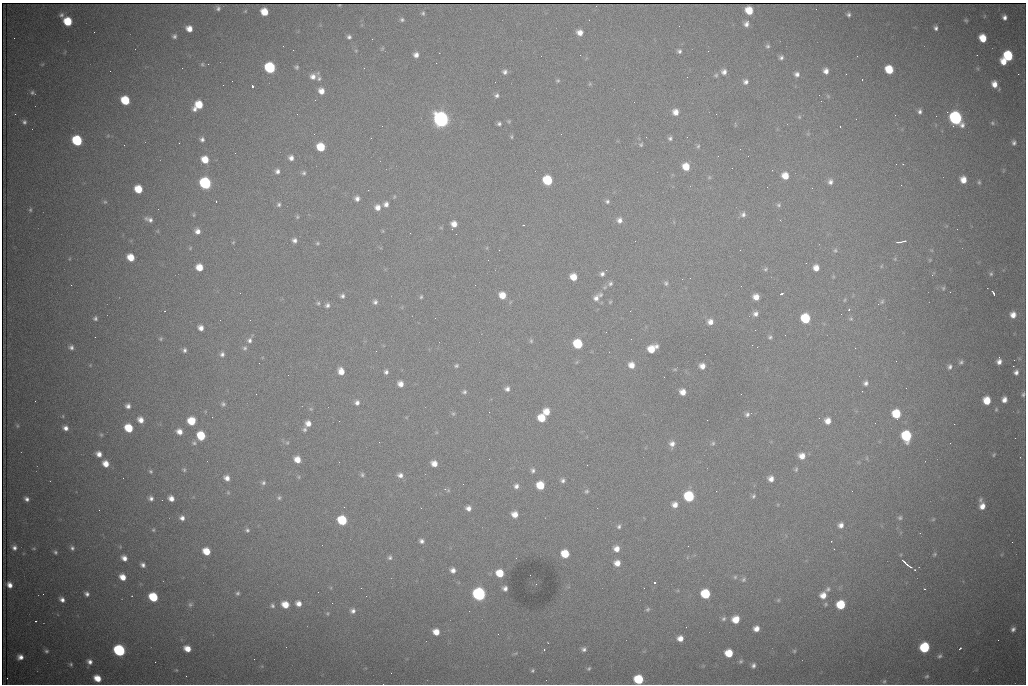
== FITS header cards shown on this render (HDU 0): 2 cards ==
NAXIS1  =                 1024 /fastest changing axis
NAXIS2  =                  682 /next to fastest changing axis

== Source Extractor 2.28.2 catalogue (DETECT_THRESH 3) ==
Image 1024 x 682 px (HDU 0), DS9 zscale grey, 1 PNG px = 1 image px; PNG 1028 x 686 px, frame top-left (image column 1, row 682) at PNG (2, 3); no overlay
Background 2860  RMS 33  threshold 100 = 3 sigma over >= 5 px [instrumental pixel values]
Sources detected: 367; all 367 listed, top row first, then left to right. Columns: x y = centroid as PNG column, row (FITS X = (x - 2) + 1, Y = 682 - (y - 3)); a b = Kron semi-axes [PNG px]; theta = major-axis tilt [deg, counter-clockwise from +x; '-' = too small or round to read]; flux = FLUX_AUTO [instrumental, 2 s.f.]
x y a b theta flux
339 5 3 2 - 1.9e+03
218 8 4 4 - 5.3e+03
749 10 7 6 - 4.5e+04
245 11 4 4 - 2.2e+03
264 12 6 6 - 3.9e+04
423 13 5 5 - 3.7e+03
848 14 4 4 - 5.1e+03
61 15 6 6 - 6.4e+03
1004 17 5 4 - 8.7e+03
402 20 5 5 - 4.4e+03
966 20 5 4 - 3.0e+03
68 21 7 6 - 7.4e+04
746 24 7 6 - 9.9e+03
936 28 5 4 - 6.1e+03
189 29 6 5 - 2.0e+04
94 32 2 2 - 1.4e+03
580 32 6 5 - 1.7e+04
174 36 5 5 - 5.3e+03
349 37 5 5 - 5.7e+03
14 38 2 2 - 1.4e+03
983 38 7 6 - 4.4e+04
372 39 2 2 - 1.2e+03
768 46 6 5 - 4.5e+03
382 48 6 4 44 2.6e+03
679 51 5 4 - 5.5e+03
416 55 5 5 - 1.1e+04
857 56 3 2 - 2.3e+03
1008 56 7 7 - 1.4e+05
781 57 5 5 - 5.7e+03
1004 62 6 5 - 2.7e+04
42 64 6 3 -16 2.3e+03
202 64 5 5 - 3.4e+03
208 64 2 2 - 3.0e+03
297 67 5 5 - 4.0e+03
270 68 7 6 - 2.3e+05
889 69 7 6 - 6.4e+04
826 71 6 5 - 1.2e+04
505 72 6 6 - 7.2e+03
724 72 6 6 - 1.0e+04
797 74 6 6 - 8.9e+03
1018 74 2 2 - 1.5e+04
716 75 5 5 - 3.6e+03
313 76 8 7 - 1.4e+04
687 77 2 2 - 9.1e+02
319 79 7 6 - 5.4e+03
862 79 3 2 - 5.5e+03
558 80 5 5 - 3.2e+03
745 82 5 5 - 7.7e+03
590 84 5 5 - 2.7e+03
994 84 7 5 -75 2.0e+04
252 86 3 3 - 1.0e+05
321 91 7 6 - 1.8e+04
32 93 6 5 - 4.7e+03
497 95 6 6 - 5.7e+03
828 96 7 4 -46 3.4e+03
125 100 7 6 - 9.3e+04
315 100 2 2 - 9.7e+02
821 101 2 2 - 1.3e+03
198 105 9 6 44 5.9e+04
920 111 5 4 - 6.6e+03
675 112 6 6 - 1.7e+04
15 114 3 2 - 1.4e+03
297 114 3 2 - 2.5e+03
799 117 6 5 - 3.3e+03
956 118 9 7 -53 5.6e+05
441 119 8 7 - 1.1e+06
509 121 5 4 - 2.7e+03
24 122 6 6 - 6.4e+03
992 123 7 5 -28 3.8e+03
499 124 4 4 - 5.0e+03
382 126 2 2 - 1.6e+03
840 127 2 2 - 1.5e+03
511 137 5 3 - 2.7e+03
670 138 5 5 - 5.2e+03
202 139 6 5 - 6.7e+03
77 140 7 6 - 1.8e+05
179 143 2 2 - 4.1e+03
1014 143 7 6 - 6.9e+03
124 145 3 2 - 1.9e+03
641 145 6 4 39 3.5e+03
698 146 6 5 - 3.4e+03
321 147 6 6 - 6.4e+04
740 149 2 2 - 2.7e+03
235 153 2 2 - 1.4e+03
291 158 6 5 - 1.0e+04
205 159 7 6 - 3.7e+04
903 164 3 2 - 4.6e+03
686 167 7 6 - 3.8e+04
277 171 6 5 - 8.1e+03
304 173 6 5 - 4.5e+03
785 176 7 7 - 3.0e+04
709 177 6 5 - 3.0e+03
547 180 7 6 - 1.3e+05
963 180 6 5 - 2.3e+04
830 182 7 7 - 9.2e+03
979 182 5 4 - 3.3e+03
205 183 7 6 - 3.5e+05
901 185 3 2 - 1.7e+03
812 188 3 2 - 3.2e+03
138 189 6 6 - 5.5e+04
368 190 2 2 - 8.9e+03
357 198 7 6 - 9.9e+03
216 201 2 2 - 2.1e+03
607 201 6 5 - 4.9e+03
105 202 6 5 - 3.4e+03
279 204 6 5 - 4.6e+03
386 204 7 6 - 1.0e+04
779 205 7 6 - 4.7e+03
377 207 7 7 - 1.6e+04
30 210 6 4 77 3.6e+03
743 214 7 6 - 7.6e+03
194 215 5 3 - 2.4e+03
297 217 6 5 - 3.1e+03
149 219 10 5 -22 9.8e+03
619 220 7 6 - 1.1e+04
780 220 3 2 - 2.6e+03
454 224 6 5 - 1.7e+04
523 225 3 2 - 1.2e+03
441 228 5 3 - 2.2e+03
197 231 6 5 - 1.4e+04
383 231 5 3 - 2.2e+03
294 240 5 5 - 8.2e+03
904 241 5 2 - 3.3e+03
233 242 5 4 - 2.0e+03
899 242 6 2 -1 4.3e+03
317 243 5 4 - 3.2e+03
190 248 6 4 47 2.4e+03
499 250 2 2 - 9.1e+02
740 250 2 2 - 1.0e+03
835 250 6 5 - 4.1e+03
131 257 6 6 - 3.8e+04
895 259 5 4 - 2.5e+03
488 260 2 2 - 2.1e+03
930 260 5 4 - 2.4e+03
806 263 2 2 - 1.2e+03
881 266 5 3 - 2.2e+03
199 267 6 6 - 3.4e+04
816 268 6 5 - 1.8e+04
765 269 7 5 28 4.2e+03
606 270 2 2 - 1.4e+03
602 274 5 5 - 6.7e+03
991 274 6 5 - 4.0e+03
932 275 6 3 51 2.7e+03
573 277 6 5 - 3.0e+04
610 283 7 6 - 6.3e+03
666 283 6 5 - 4.9e+03
71 285 2 2 - 7.1e+03
943 288 6 5 - 3.8e+03
950 292 2 2 - 1.1e+03
993 293 6 3 -62 7.5e+03
781 294 4 3 - 4.6e+03
502 295 7 6 - 3.0e+04
600 295 6 6 - 4.9e+03
342 296 5 5 - 6.0e+03
421 297 5 4 - 3.0e+03
756 297 6 5 - 1.9e+04
596 298 9 7 61 1.2e+04
845 300 5 3 - 2.1e+03
375 302 6 6 - 6.7e+03
610 302 4 3 - 2.5e+03
882 302 7 4 63 3.6e+03
318 303 5 5 - 3.7e+03
878 304 3 2 - 1.5e+03
327 305 6 6 - 6.9e+03
849 309 3 2 - 3.1e+03
165 311 2 2 - 1.4e+03
755 314 7 6 - 9.5e+03
841 314 2 2 - 2.3e+03
1013 315 7 7 - 1.9e+04
95 318 5 5 - 5.0e+03
805 318 7 6 - 1.2e+05
851 319 5 5 - 2.9e+03
710 322 7 7 - 1.4e+04
201 328 5 5 - 1.3e+04
755 330 2 2 - 1.5e+03
770 337 6 5 - 4.8e+03
161 339 6 5 - 3.5e+03
249 340 7 7 - 8.0e+03
531 341 6 5 - 3.6e+03
578 344 7 6 - 1.2e+05
752 345 2 2 - 4.3e+03
71 347 6 5 - 7.0e+03
245 348 6 6 - 4.6e+03
652 349 9 6 30 4.3e+04
185 350 6 5 - 5.7e+03
222 354 6 6 - 6.6e+03
1014 360 2 2 - 2.3e+03
999 361 7 5 88 1.2e+04
961 362 6 5 - 5.0e+03
259 363 2 2 - 1.6e+03
631 365 7 6 - 1.9e+04
456 366 6 5 - 4.0e+03
702 366 6 6 - 1.5e+04
1013 366 2 2 - 2.4e+04
950 367 7 6 - 6.9e+03
675 369 6 4 0 2.6e+03
341 371 7 6 - 2.2e+04
386 372 5 5 - 6.8e+03
1016 372 7 6 - 9.0e+03
288 375 2 2 - 1.5e+03
866 383 5 5 - 7.0e+03
400 384 6 5 - 1.6e+04
507 389 6 6 - 8.5e+03
464 392 6 5 - 4.9e+03
683 392 6 6 - 1.9e+04
256 394 2 2 - 1.7e+03
1023 394 7 4 76 4.6e+03
1004 400 5 5 - 1.3e+04
35 401 3 2 - 1.8e+03
987 401 6 6 - 4.6e+04
357 403 6 6 - 9.2e+03
223 404 7 5 -38 5.0e+03
128 406 6 6 - 9.1e+03
311 409 5 4 - 2.8e+03
996 409 5 4 - 2.7e+03
546 412 6 6 - 2.8e+04
453 414 6 5 - 3.7e+03
747 414 7 6 - 6.7e+03
896 414 7 6 - 7.8e+04
541 418 6 6 - 5.0e+04
140 420 7 6 - 1.8e+04
191 421 6 6 - 5.2e+04
339 421 2 2 - 1.2e+03
828 421 6 6 - 1.9e+04
308 423 6 6 - 1.7e+04
875 423 3 2 - 1.6e+03
954 424 2 2 - 9.4e+03
17 426 6 5 - 3.4e+03
66 428 6 5 - 1.1e+04
129 428 7 6 - 6.7e+04
305 429 6 6 - 5.1e+03
179 431 6 5 - 1.6e+04
101 435 6 5 - 3.3e+03
201 436 7 6 - 6.9e+04
906 436 7 6 - 1.9e+05
379 442 2 2 - 1.0e+03
194 443 7 6 - 4.8e+03
287 443 5 5 - 3.5e+03
713 443 6 5 - 3.9e+03
672 444 8 7 - 1.3e+04
99 454 6 5 - 1.5e+04
994 455 5 3 - 2.5e+03
802 456 7 7 - 2.1e+04
867 458 6 3 72 2.4e+03
297 459 6 5 - 2.6e+04
434 463 6 5 - 1.9e+04
106 464 6 6 - 2.3e+04
587 465 2 2 - 5.7e+03
796 469 7 4 79 3.8e+03
184 470 6 5 - 3.5e+03
533 470 7 6 - 6.5e+03
150 471 5 5 - 3.8e+03
362 475 6 5 - 4.4e+03
400 475 8 6 -4 1.1e+04
299 477 6 4 90 2.9e+03
227 478 6 5 - 1.3e+04
771 479 6 5 - 1.3e+04
563 480 7 6 - 6.7e+03
263 483 6 6 - 5.3e+03
463 484 2 2 - 1.2e+03
540 485 6 6 - 5.9e+04
516 486 7 6 - 9.2e+03
448 490 6 5 - 2.6e+03
586 491 6 6 - 4.5e+03
716 491 2 2 - 2.1e+03
852 491 2 2 - 1.4e+03
228 492 5 5 - 2.5e+03
689 496 7 6 - 1.7e+05
753 496 6 5 - 4.1e+03
151 498 5 5 - 7.5e+03
171 498 6 5 - 1.4e+04
279 498 6 6 - 4.7e+03
27 499 5 4 - 7.9e+03
980 500 7 6 - 5.2e+03
675 505 7 6 - 1.5e+04
982 506 6 6 - 1.8e+04
344 507 3 2 - 4.1e+03
468 508 6 5 - 1.1e+04
99 510 2 2 - 9.7e+02
515 514 6 6 - 2.1e+04
182 518 6 5 - 1.0e+04
900 518 7 6 - 5.2e+03
933 519 5 4 - 2.6e+03
342 520 7 6 - 1.2e+05
841 525 7 7 - 1.2e+04
619 526 6 5 - 5.2e+03
153 530 5 4 - 2.9e+03
247 530 6 6 - 5.3e+03
421 541 5 5 - 7.6e+03
14 547 7 7 - 9.8e+03
34 548 7 4 6 2.8e+03
72 548 6 5 - 5.7e+03
616 549 7 7 - 1.7e+04
206 551 6 6 - 4.1e+04
55 552 5 4 - 4.1e+03
565 554 6 6 - 5.8e+04
934 554 6 4 42 3.5e+03
124 558 7 6 - 1.4e+04
390 558 6 5 - 5.5e+03
904 562 6 3 -39 5.9e+03
617 563 6 6 - 1.9e+04
907 564 14 3 -34 9.0e+03
143 565 5 4 - 8.0e+03
453 570 7 6 - 1.2e+04
915 570 3 3 - 2.0e+03
500 573 7 6 - 5.0e+04
123 577 6 5 - 2.4e+04
735 577 5 5 - 3.2e+03
743 579 7 5 47 4.0e+03
654 583 3 3 - 1.0e+05
536 584 2 2 - 1.2e+03
10 585 6 5 - 1.5e+04
505 588 5 5 - 8.6e+03
644 588 2 2 - 1.0e+03
828 589 9 6 47 6.9e+03
924 589 3 3 - 2.0e+03
238 593 5 4 - 4.5e+03
43 594 2 2 - 2.9e+03
87 594 5 4 - 7.4e+03
479 594 7 7 - 5.6e+05
705 594 7 6 - 1.1e+05
823 595 7 7 - 2.1e+04
153 597 7 6 - 1.0e+05
62 600 5 4 - 9.8e+03
778 600 5 5 - 2.7e+03
298 603 6 5 - 1.4e+04
190 604 8 7 - 6.7e+03
825 604 6 4 49 3.2e+03
285 605 6 5 - 3.3e+04
841 605 6 6 - 8.7e+04
272 606 6 5 - 4.9e+03
648 609 6 5 - 4.2e+03
353 611 6 6 - 8.5e+03
327 613 5 4 - 2.5e+03
724 619 7 5 44 4.8e+03
736 619 7 6 - 3.0e+04
35 621 3 2 - 2.1e+03
756 629 5 5 - 1.6e+04
1013 629 6 5 - 7.6e+03
436 632 6 6 - 2.6e+04
680 638 6 5 - 1.7e+04
998 640 2 2 - 1.2e+03
924 647 7 6 - 1.7e+05
960 648 3 2 - 4.0e+03
187 649 6 5 - 2.7e+04
544 649 3 3 - 2.4e+03
584 649 6 6 - 6.9e+03
119 650 7 6 - 3.4e+05
46 651 5 4 - 4.6e+03
794 651 5 5 - 3.1e+03
729 653 6 6 - 5.1e+04
515 654 6 4 20 2.7e+03
939 656 6 4 32 4.8e+03
20 657 6 5 - 1.3e+04
254 659 2 2 - 5.2e+03
741 661 6 5 - 4.1e+03
89 662 7 6 - 1.1e+04
71 664 5 4 - 3.7e+03
753 665 7 5 68 7.4e+03
589 668 6 5 - 3.5e+03
176 670 5 4 - 2.2e+03
532 670 4 4 - 3.4e+03
927 676 5 4 - 3.2e+03
7 678 2 2 - 9.9e+02
97 678 6 5 - 3.5e+04
639 679 7 6 - 1.1e+05
884 681 6 5 - 3.7e+03
At the frame edge (FLAGS 8, measured only in part): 1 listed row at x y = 639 679